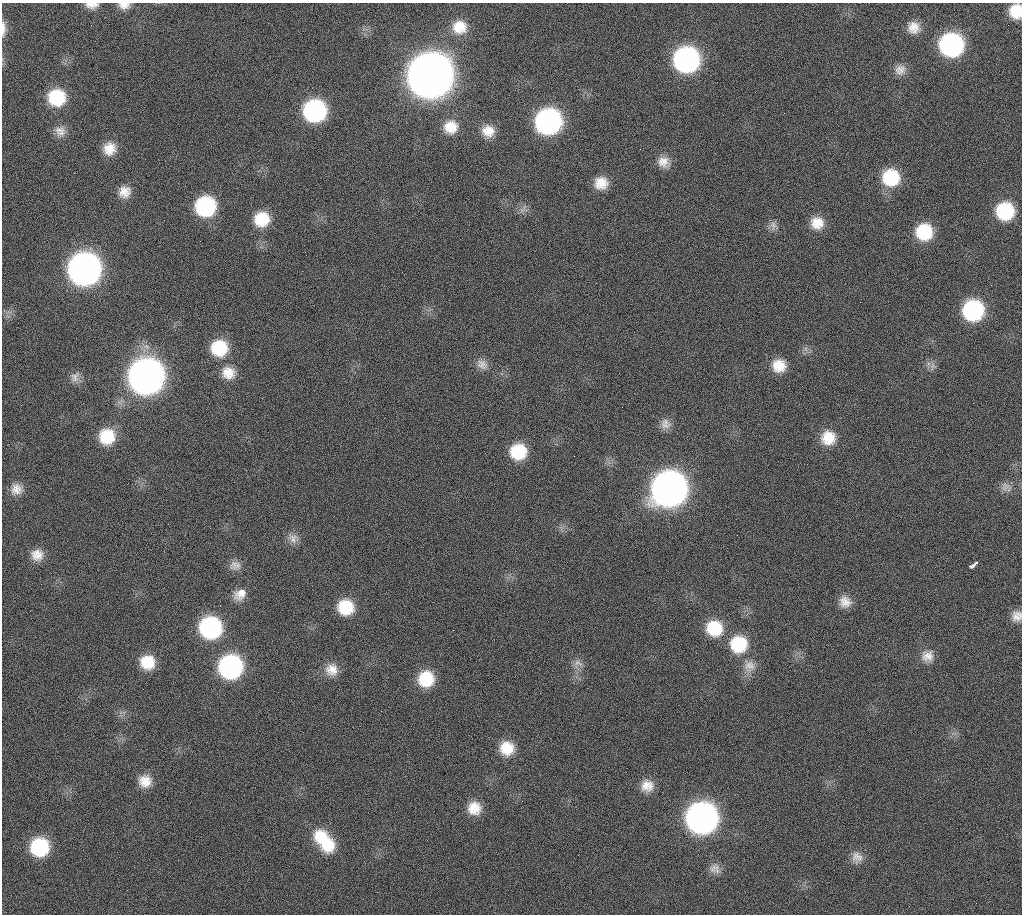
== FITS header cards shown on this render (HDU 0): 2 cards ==
NAXIS1  =                 1020 / length of data axis 1
NAXIS2  =                 912  / length of data axis 2

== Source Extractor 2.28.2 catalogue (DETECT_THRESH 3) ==
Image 1020 x 912 px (HDU 0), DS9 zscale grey, 1 PNG px = 1 image px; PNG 1024 x 916 px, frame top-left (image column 1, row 912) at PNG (2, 3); no overlay
Background 268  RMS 17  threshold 51.1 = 3 sigma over >= 5 px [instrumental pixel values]
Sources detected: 75; all 75 listed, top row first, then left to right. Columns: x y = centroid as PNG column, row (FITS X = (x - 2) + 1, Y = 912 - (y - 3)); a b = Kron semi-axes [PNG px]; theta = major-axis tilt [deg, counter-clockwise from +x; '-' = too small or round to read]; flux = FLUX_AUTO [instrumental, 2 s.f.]
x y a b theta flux
92 5 15 7 -1 8.8e+03
124 5 14 8 -1 8.9e+03
1016 11 14 12 90 2.8e+04
91 25 3 2 - 1.4e+03
459 27 17 16 - 2.5e+04
914 27 15 14 - 1.6e+04
3 29 19 6 -89 8.5e+03
951 45 17 16 - 2.5e+05
686 60 17 17 - 3.5e+05
900 70 15 13 47 1.1e+04
430 76 20 19 - 4.7e+06
57 97 17 16 - 6.0e+04
315 111 17 16 - 2.0e+05
548 121 17 17 - 3.6e+05
451 127 17 16 - 2.2e+04
60 131 15 14 - 1.1e+04
488 131 15 13 -15 1.7e+04
109 149 15 15 - 1.9e+04
663 162 16 15 - 1.5e+04
891 177 17 17 - 6.0e+04
601 183 15 15 - 2.0e+04
124 192 15 14 - 1.5e+04
205 206 17 16 - 1.2e+05
522 210 8 6 45 4.3e+03
1005 211 16 15 - 7.5e+04
262 219 16 16 - 3.7e+04
817 223 16 15 - 2.1e+04
773 225 13 8 -84 6.7e+03
924 232 16 15 - 5.4e+04
84 269 18 18 - 1.1e+06
973 310 16 16 - 1.4e+05
219 348 17 16 - 5.1e+04
806 349 7 4 -72 3.2e+03
482 364 16 12 -38 1.1e+04
779 366 16 15 - 2.3e+04
933 366 12 5 77 4.3e+03
228 373 17 16 - 2.0e+04
75 377 15 11 63 8.2e+03
146 377 19 18 - 1.6e+06
665 425 18 10 11 9.7e+03
107 436 17 17 - 4.1e+04
828 438 17 17 - 2.8e+04
518 452 16 16 - 4.9e+04
1005 487 13 10 66 8.1e+03
16 489 14 13 - 1.3e+04
669 489 19 18 - 1.5e+06
293 538 14 13 - 1.0e+04
37 555 15 14 - 1.4e+04
977 562 4 3 - 2.2e+03
234 564 17 11 74 9.3e+03
972 566 6 4 22 3.6e+03
241 594 15 11 40 1.8e+04
845 602 15 13 -41 1.3e+04
346 607 17 16 - 4.4e+04
1017 616 14 12 66 1.1e+04
210 628 17 16 - 1.8e+05
714 628 18 17 - 4.5e+04
738 644 19 18 - 5.5e+04
927 656 17 16 - 1.5e+04
147 662 16 15 - 3.1e+04
578 663 14 8 -8 7.4e+03
750 666 16 15 - 1.5e+04
230 667 17 17 - 2.6e+05
332 670 16 16 - 1.7e+04
426 679 16 16 - 4.5e+04
507 748 17 16 - 2.9e+04
145 781 15 14 - 1.8e+04
647 786 16 15 - 1.7e+04
474 808 16 16 - 2.2e+04
702 818 18 18 - 9.0e+05
321 836 22 17 -10 3.6e+04
328 845 20 19 - 3.7e+04
39 847 16 16 - 8.6e+04
857 857 16 14 -49 1.2e+04
715 869 15 13 -13 9.6e+03
At the frame edge (FLAGS 8, measured only in part): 5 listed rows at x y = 92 5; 124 5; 1016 11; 3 29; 1017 616